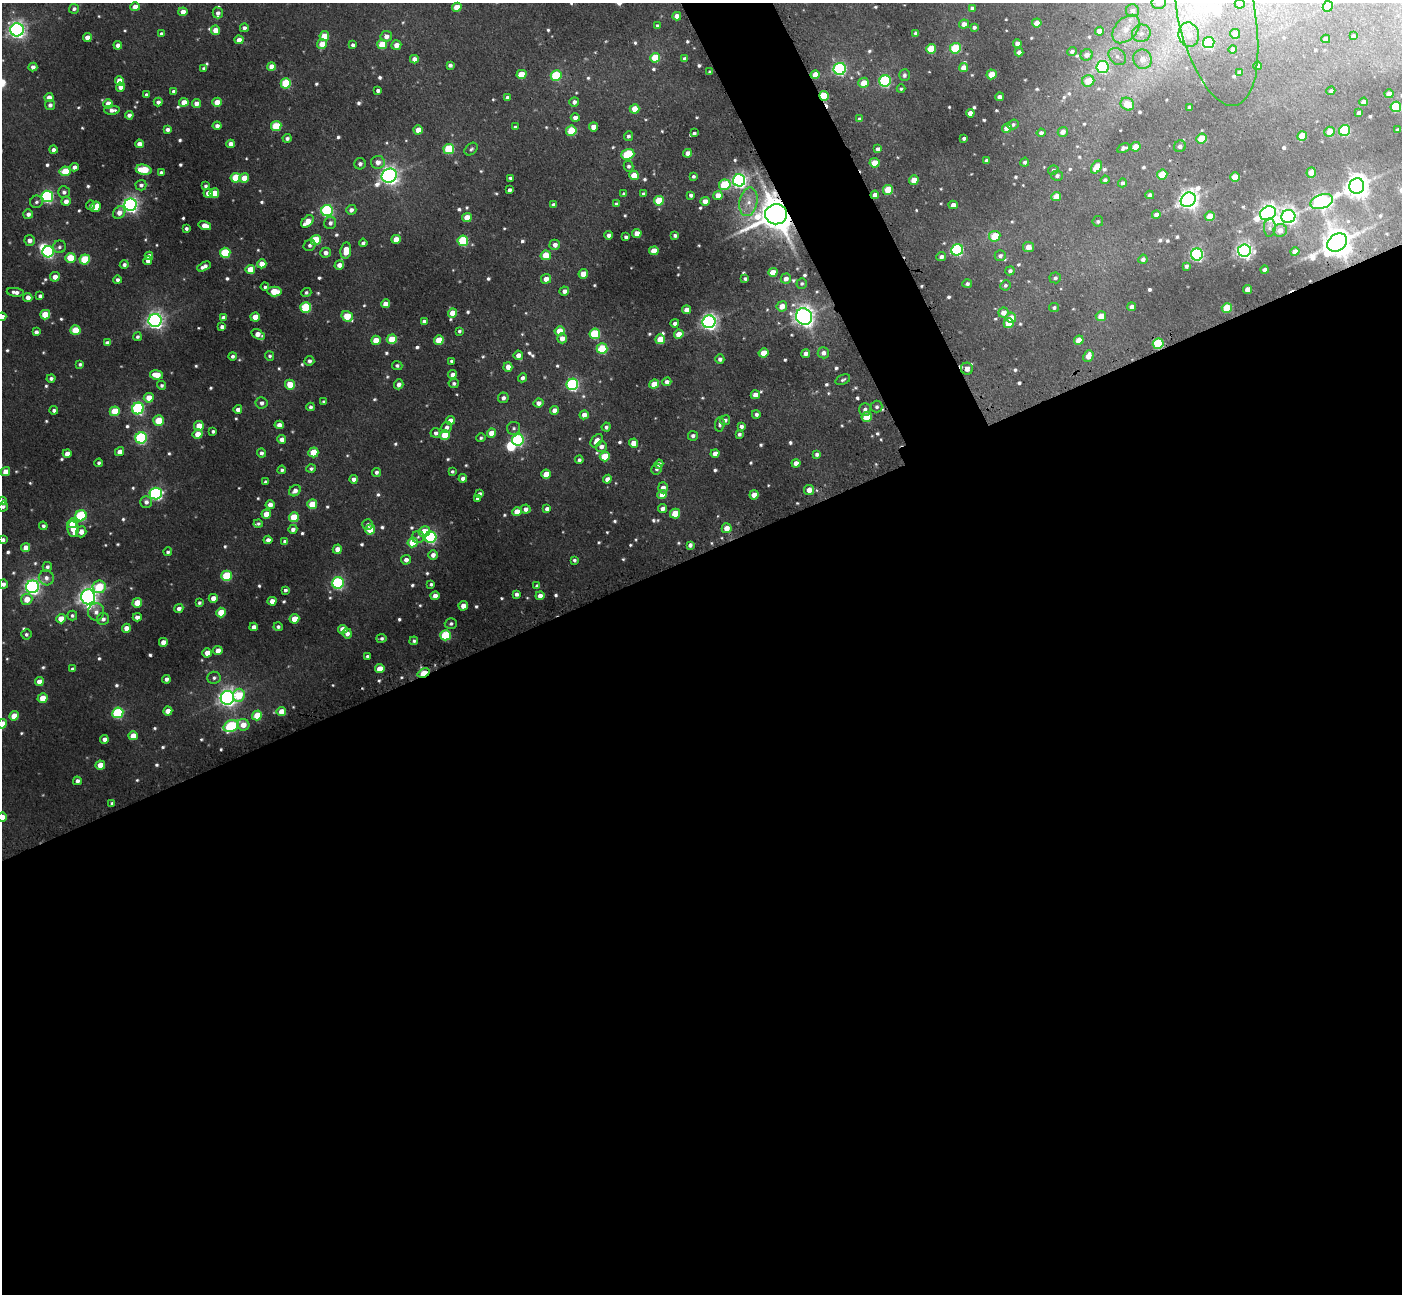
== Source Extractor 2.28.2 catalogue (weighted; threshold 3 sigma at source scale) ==
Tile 15 of 4 x 4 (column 3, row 4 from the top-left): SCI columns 2848-4247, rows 180-1471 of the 5697 x 5676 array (HDU 1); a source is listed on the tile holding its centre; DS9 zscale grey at full resolution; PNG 1404 x 1296 px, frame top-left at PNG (2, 3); each listed source drawn as its Kron ellipse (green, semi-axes under 4 px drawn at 4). Shown black and unused: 60% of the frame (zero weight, under 3 of 4 exposures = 5% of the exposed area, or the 3 px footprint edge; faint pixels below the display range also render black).
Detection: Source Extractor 2.28.2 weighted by HDU 2 'WHT'; one run over the whole footprint, this tile lists its part. Background 0.0488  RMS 0.0063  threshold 0.0285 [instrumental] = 3 sigma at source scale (4.5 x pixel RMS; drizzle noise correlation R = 1.50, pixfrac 1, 0.05/0.05 arcsec/px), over >= 5 px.
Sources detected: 736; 7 too faint to see at this stretch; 2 inside a brighter object's white glare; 2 cosmic-ray / hot-pixel residue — neither listed nor drawn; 3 inside a brighter listed object's ellipse — not listed separately; of the other 722, all 500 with FLUX_AUTO >= 1.39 (the completeness limit of this list) listed and drawn (222 fainter detections not listed), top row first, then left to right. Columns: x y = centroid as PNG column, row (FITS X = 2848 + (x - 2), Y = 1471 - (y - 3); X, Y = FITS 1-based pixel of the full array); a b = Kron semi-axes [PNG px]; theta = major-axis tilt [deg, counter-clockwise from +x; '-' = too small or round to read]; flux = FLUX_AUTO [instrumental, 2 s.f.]
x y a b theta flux
1159 3 7 6 - 5
1240 4 5 4 - 2.7
1328 6 5 5 - 13
135 7 5 4 - 6.6
457 7 5 4 - 12
972 8 4 4 - 1.6
74 9 5 4 - 2
1215 9 98 38 -78 120
1132 11 6 6 - 2.6
183 12 4 4 - 5.4
218 13 5 5 - 2.8
677 16 4 4 - 6.2
1037 23 4 4 - 7.1
964 24 5 4 - 4.2
657 26 4 4 - 1.5
974 27 4 3 - 1.8
244 28 4 4 - 2.4
1126 29 16 11 48 11
17 30 7 6 - 320
215 30 5 4 - 8
1099 31 5 4 - 5.4
916 33 4 4 - 2.8
1141 33 9 8 - 4.6
161 34 4 3 - 1.8
1235 34 5 4 - 4.2
1189 35 12 10 -81 7.5
324 36 5 5 - 15
386 36 5 5 - 4.2
1353 36 3 3 - 1.5
87 38 4 4 - 6.6
1326 39 4 4 - 4.2
239 40 4 4 - 5
1017 43 4 4 - 3.8
1209 43 6 5 - 67
322 44 5 5 - 9.7
382 44 5 5 - 17
118 45 4 4 - 3.6
353 45 4 4 - 1.8
396 45 5 4 - 5.3
955 48 5 5 - 33
931 49 5 5 - 25
1233 49 4 4 - 3.1
1072 51 5 4 - 1.8
1019 52 4 4 - 3.2
1087 55 6 5 - 4.4
1117 56 10 7 -44 4
655 58 5 4 - 23
414 59 4 4 - 4.4
685 59 4 4 - 2.8
1143 59 10 9 - 8.7
450 65 4 4 - 1.9
271 66 4 4 - 7.4
1258 66 4 4 - 3.7
33 67 4 4 - 3.3
1103 67 6 6 - 81
204 68 4 3 - 1.4
963 68 4 4 - 6.5
840 69 6 6 - 120
710 72 3 3 - 1.6
1240 72 4 4 - 2.3
521 74 5 4 - 16
991 74 5 5 - 12
556 75 5 5 - 42
815 75 4 4 - 8.6
904 75 6 5 - 2.1
120 81 4 4 - 12
885 81 6 5 - 97
1088 81 6 5 - 13
286 83 5 5 - 38
864 83 5 5 - 8.7
121 87 4 4 - 5.2
901 89 4 3 - 1.4
174 91 4 3 - 2.3
378 91 4 3 - 2.1
1331 91 4 4 - 1.6
146 94 3 3 - 1.4
1389 94 4 4 - 4.9
824 96 5 4 - 38
999 97 4 4 - 3.9
49 98 4 4 - 5.6
508 98 4 4 - 3.4
158 102 4 4 - 2.5
184 102 5 4 - 9.8
217 102 5 4 - 11
574 102 5 5 - 2.9
1364 102 4 4 - 3.4
196 103 4 4 - 5
108 104 5 4 - 11
1127 104 7 6 - 14
50 105 5 5 - 2.6
1190 107 4 3 - 1.5
1396 107 5 5 - 44
635 109 5 4 - 10
112 110 7 4 -1 3.5
970 113 4 4 - 5.7
1359 113 4 4 - 3.1
129 115 4 4 - 2.7
575 118 4 4 - 4.4
860 119 4 4 - 2.4
1013 124 5 5 - 1.5
217 126 4 4 - 3.4
276 126 5 5 - 26
515 127 4 3 - 1.6
593 127 4 4 - 7.8
1007 128 5 4 - 8.2
167 129 4 4 - 2.9
418 130 4 4 - 9.3
1345 130 5 5 - 57
1397 130 4 3 - 1.5
571 131 5 5 - 27
1063 132 5 5 - 4
1330 132 5 5 - 9.9
694 133 4 3 - 1.6
1041 133 4 4 - 2.1
628 136 5 4 - 1.6
1302 136 5 4 - 13
287 138 4 4 - 2.2
964 138 4 3 - 1.9
1202 139 5 5 - 18
139 144 4 4 - 4.8
231 144 4 4 - 4.4
1180 146 6 5 - 2.7
1136 147 5 4 - 9.4
1124 148 6 4 28 2.1
449 149 5 5 - 34
471 149 7 5 43 1.6
878 149 4 4 - 2.6
53 150 4 4 - 3.1
687 153 4 4 - 5.2
628 154 7 5 20 39
986 160 4 4 - 2.2
378 162 7 6 - 5.6
1025 162 4 4 - 1.8
874 163 5 4 - 13
360 164 5 5 - 2.4
629 166 5 5 - 1.9
74 167 4 4 - 3.1
1096 167 7 4 55 14
144 170 8 5 -9 28
1053 170 5 4 - 1.5
65 171 5 5 - 21
1311 172 5 4 - 6.3
161 173 4 3 - 1.9
634 175 4 4 - 13
1162 175 5 5 - 17
389 176 8 7 - 360
693 176 4 4 - 1.6
1057 176 5 5 - 1.9
1235 177 5 4 - 15
236 178 5 5 - 24
244 178 5 4 - 11
510 178 4 3 - 1.4
739 180 6 6 - 210
914 180 5 4 - 9
1105 180 4 4 - 1.7
1122 183 4 4 - 1.6
141 185 5 5 - 2.2
725 185 6 5 - 37
205 186 3 3 - 1.5
1357 186 8 7 - 660
509 190 4 3 - 2
888 190 5 5 - 23
64 192 6 5 - 2.3
208 193 5 4 - 6.6
214 193 5 5 - 12
624 194 4 4 - 1.9
643 194 4 3 - 2.5
691 195 4 3 - 1.9
718 195 4 4 - 6.7
875 195 4 4 - 4.9
1150 195 4 4 - 2.6
47 196 6 5 - 120
1056 197 5 4 - 12
1188 200 8 6 45 450
66 201 5 4 - 4.4
659 201 5 5 - 24
705 201 4 4 - 7
36 202 6 6 - 1.9
748 202 14 9 78 7.6
1322 202 12 7 17 190
616 204 4 3 - 1.7
91 205 4 4 - 1.5
131 205 6 6 - 270
553 205 4 4 - 2.3
953 205 4 4 - 4.5
96 207 5 5 - 11
351 210 5 5 - 3.2
327 211 6 5 - 100
119 213 7 5 46 4.8
1268 213 8 6 25 350
28 214 5 5 - 3.3
776 214 11 10 - 2100
1156 215 4 4 - 2.9
1210 216 5 4 - 9.2
1288 217 7 6 - 250
467 218 5 4 - 12
307 221 7 5 43 10
1098 221 5 5 - 1.5
330 223 6 6 - 2.8
205 226 6 4 -15 6.6
1270 227 9 6 88 2
186 228 3 3 - 1.7
1280 230 7 6 - 5.4
637 233 4 4 - 8.7
609 235 4 4 - 3.7
675 235 4 3 - 1.9
995 236 6 5 - 18
626 237 4 3 - 1.8
396 239 5 4 - 8.5
30 240 5 5 - 3.9
316 240 5 5 - 31
463 241 5 5 - 50
1337 242 11 8 34 1200
363 243 4 4 - 2
310 245 6 5 - 1.9
555 245 5 5 - 4.1
59 247 6 6 - 1.9
1028 247 5 5 - 6.2
957 250 6 5 - 89
1244 250 6 6 - 260
346 251 8 5 81 12
654 251 5 4 - 11
48 252 6 5 - 120
1295 252 4 4 - 4.9
225 253 5 5 - 41
325 253 5 5 - 4
1197 254 6 6 - 130
546 255 5 4 - 18
149 256 4 4 - 3.8
1000 256 5 5 - 2.2
941 257 5 4 - 2.8
70 258 5 5 - 20
85 259 5 5 - 34
1143 259 4 4 - 2.2
148 261 4 4 - 4.1
262 264 4 4 - 9.1
124 265 4 4 - 2.2
339 265 5 4 - 5.6
204 266 7 4 27 3.6
1186 266 4 3 - 1.8
250 269 5 4 - 11
1265 270 4 3 - 2.5
1010 271 5 4 - 2.1
773 272 5 4 - 10
583 274 5 4 - 12
55 277 5 4 - 6
1055 278 6 5 - 1.9
546 279 5 4 - 6
745 279 4 3 - 1.8
786 279 5 5 - 4.2
117 280 4 4 - 2.1
802 283 5 5 - 1.5
967 284 5 4 - 1.8
1005 285 5 5 - 1.7
265 287 4 4 - 1.5
1247 289 4 4 - 4.7
274 291 7 5 -2 16
564 291 4 4 - 3.5
15 292 9 4 -7 3.5
306 292 5 4 - 1.4
40 296 4 4 - 2.3
28 297 4 4 - 4.4
385 304 4 4 - 6.3
782 306 5 5 - 8.5
306 307 5 5 - 46
1132 307 4 4 - 3.4
1054 308 5 4 - 1.7
1227 308 5 5 - 24
687 310 4 4 - 6.6
452 313 4 4 - 8.1
1003 313 5 5 - 6.3
45 315 5 4 - 19
347 316 6 5 - 17
1101 316 5 5 - 8.8
2 317 4 4 - 4.3
255 317 5 4 - 8.8
804 317 8 7 - 430
223 318 4 4 - 2.9
1011 318 5 5 - 7.1
155 320 6 6 - 300
424 321 4 4 - 2.6
709 322 6 6 - 270
675 323 4 4 - 3
1009 323 5 5 - 17
222 327 4 4 - 3.4
75 330 5 4 - 19
459 331 4 3 - 1.4
560 331 5 4 - 14
36 332 4 4 - 2.8
258 334 7 4 -32 7
595 334 5 5 - 44
679 334 5 4 - 10
137 337 4 4 - 1.5
562 338 5 5 - 5.6
392 339 5 5 - 22
660 339 5 4 - 19
376 340 5 4 - 12
439 340 5 4 - 14
1079 340 5 4 - 11
107 343 4 4 - 2.8
1158 344 5 5 - 46
602 349 5 5 - 35
764 353 5 4 - 16
806 353 4 4 - 4.2
823 353 5 5 - 4
518 355 5 4 - 5.2
232 356 4 4 - 1.9
270 356 5 4 - 1.5
1088 356 6 5 - 7.6
720 359 4 4 - 2.4
309 361 5 5 - 2.2
452 361 4 3 - 1.6
80 364 4 3 - 1.5
397 365 5 4 - 1.8
508 367 5 4 - 5
967 369 6 6 - 5.1
156 375 6 4 -9 12
452 375 4 4 - 4.6
51 378 4 4 - 2
522 378 5 4 - 2.6
843 380 8 5 26 1.7
667 382 4 4 - 3.7
454 383 5 5 - 1.7
399 384 5 4 - 3.2
572 384 6 5 - 120
654 384 5 4 - 11
162 385 4 4 - 1.5
290 385 5 5 - 14
755 395 4 4 - 7.5
149 398 5 5 - 9.7
503 398 5 5 - 2.6
324 402 4 3 - 1.5
261 403 6 5 - 2.7
538 403 5 4 - 3.9
311 407 4 4 - 1.8
876 407 6 6 - 2.2
138 408 6 5 - 110
238 409 4 4 - 3.5
865 409 6 5 - 2.6
54 410 4 4 - 2.3
555 410 4 4 - 5.8
115 411 5 4 - 20
756 414 4 4 - 1.9
584 415 4 4 - 5
867 417 5 5 - 20
159 420 5 5 - 15
450 420 4 4 - 5.5
725 420 5 5 - 1.9
720 424 7 5 84 1.8
279 425 4 4 - 4.3
199 426 5 4 - 12
741 426 4 4 - 2.6
447 427 5 5 - 2.7
606 427 4 4 - 2
513 428 6 6 - 1.9
213 431 4 3 - 1.6
436 433 5 5 - 2.6
491 433 4 4 - 9.7
198 434 5 4 - 9.5
739 434 4 3 - 1.8
445 435 5 5 - 17
693 436 5 4 - 2.3
141 438 6 5 - 100
481 438 5 4 - 1.4
282 439 4 4 - 4.4
518 440 6 6 - 96
597 441 7 5 52 5.5
633 443 4 4 - 7.4
601 446 5 5 - 3.5
120 452 5 4 - 4.9
313 452 5 5 - 18
67 453 4 4 - 4.7
261 453 4 4 - 2.3
715 454 4 4 - 5.3
817 454 4 4 - 2.1
605 457 5 5 - 22
579 460 4 4 - 1.8
99 463 4 4 - 1.7
796 463 4 4 - 5.2
659 464 4 4 - 3.4
311 469 4 4 - 1.7
656 469 6 5 - 1.6
282 470 4 4 - 1.6
452 471 3 3 - 1.4
5 472 4 4 - 8.7
376 472 4 4 - 2.3
546 474 5 4 - 12
463 478 4 4 - 3.3
353 479 4 4 - 4
607 479 4 4 - 4.9
266 482 4 3 - 2.1
663 488 5 5 - 4.4
809 490 5 5 - 7
295 491 6 5 - 3.5
156 493 6 6 - 130
480 494 4 4 - 1.8
662 494 5 4 - 8.8
754 495 4 4 - 8.9
477 499 4 3 - 1.5
2 501 4 4 - 3.4
146 502 6 5 - 3.5
312 504 5 5 - 19
270 505 4 4 - 4.9
3 507 5 5 - 1.7
525 509 5 4 - 3.4
547 509 4 4 - 3.4
662 509 4 4 - 3.7
517 512 4 4 - 8.8
266 514 4 4 - 9.5
675 514 5 5 - 18
81 516 6 5 - 61
294 517 5 5 - 21
72 523 5 4 - 14
258 524 4 4 - 1.5
368 524 5 5 - 2
43 526 4 4 - 2
727 528 5 5 - 7.6
73 529 8 5 -83 9.8
293 529 4 4 - 3.1
370 529 5 5 - 17
424 531 5 5 - 13
81 532 5 5 - 5.2
418 537 6 6 - 1.7
431 537 6 5 - 110
3 540 4 3 - 1.9
268 540 4 4 - 4.2
285 542 4 4 - 3.4
413 542 5 5 - 18
690 545 4 4 - 2.7
26 547 4 4 - 6.1
337 549 5 4 - 5.7
168 552 4 4 - 1.5
433 555 5 4 - 4.1
406 560 5 5 - 3.7
574 560 3 3 - 1.5
47 567 5 4 - 2.1
227 576 5 5 - 37
46 578 7 7 - 3.7
338 583 6 5 - 120
3 584 5 4 - 2.9
431 584 3 3 - 1.4
537 586 4 4 - 2.3
32 587 6 6 - 250
99 587 6 6 - 28
285 590 4 3 - 1.7
516 594 4 4 - 2.3
435 596 4 4 - 5.6
540 596 4 4 - 4.8
88 597 7 7 - 410
213 598 4 4 - 6.7
27 599 5 5 - 9.9
272 601 4 4 - 5.9
137 603 5 4 - 15
199 603 4 4 - 1.4
463 606 5 4 - 6.2
179 608 5 4 - 3.6
96 612 9 8 - 3.9
221 612 5 4 - 16
72 615 5 5 - 1.6
137 617 4 4 - 4.3
61 619 5 4 - 11
103 619 6 6 - 2.8
294 619 5 4 - 13
451 624 6 5 - 1.8
254 627 4 4 - 4.4
278 627 4 4 - 1.8
126 628 4 4 - 6.1
343 629 5 4 - 8.3
347 633 5 5 - 3.8
26 634 5 5 - 1.7
446 635 5 5 - 40
381 638 5 3 - 1.8
414 641 4 4 - 1.6
163 642 4 4 - 6.2
218 650 5 4 - 5.7
207 653 5 4 - 7
367 656 4 3 - 1.4
72 669 3 3 - 1.5
380 669 5 4 - 10
424 673 6 3 23 22
214 678 7 6 - 2
166 679 4 4 - 2.6
39 682 4 4 - 7.5
239 695 7 6 - 22
43 698 5 4 - 11
227 698 7 6 - 350
168 711 4 4 - 7.3
281 711 5 4 - 8.8
118 713 5 5 - 62
257 715 5 4 - 17
14 716 5 4 - 11
2 724 5 4 - 10
243 725 6 5 - 8.8
231 726 7 5 25 65
133 736 5 4 - 8.6
104 739 4 4 - 3.7
100 765 5 4 - 9.9
77 781 4 4 - 2.8
112 803 4 4 - 1.4
2 817 5 4 - 6.4
Overlapping masked pixels (flux is a lower limit): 7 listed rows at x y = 815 75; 824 96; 875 195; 776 214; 1337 242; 1158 344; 424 673
Isophote crosses this tile's border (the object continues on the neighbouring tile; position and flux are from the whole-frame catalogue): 11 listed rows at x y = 1159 3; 1240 4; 1328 6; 1215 9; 2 317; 2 501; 3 507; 3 540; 3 584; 2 724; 2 817